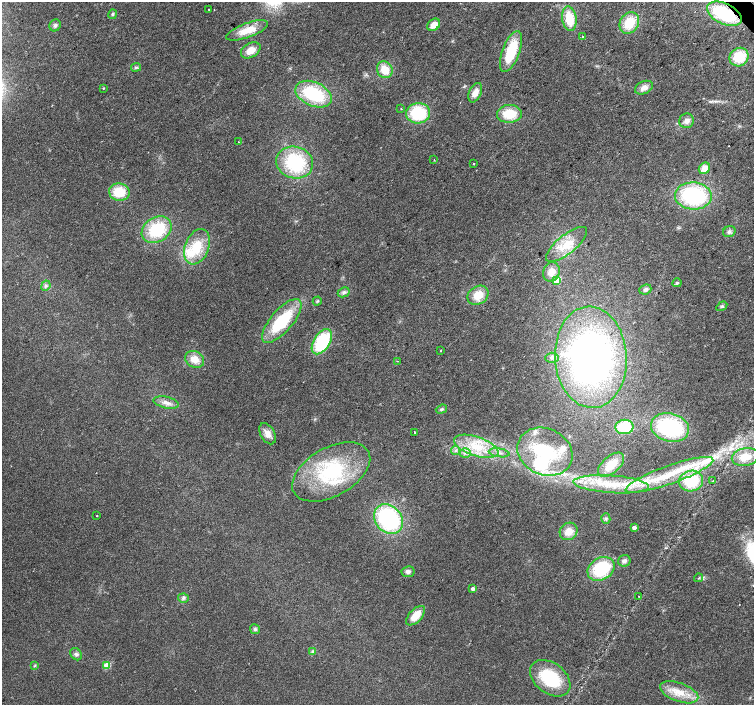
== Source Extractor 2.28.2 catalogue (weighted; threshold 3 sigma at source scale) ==
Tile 10 of 4 x 4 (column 2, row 3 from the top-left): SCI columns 1509-3011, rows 1619-3024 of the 6018 x 5985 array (HDU 1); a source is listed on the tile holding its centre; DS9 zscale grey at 2 x 2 block average (1 PNG px = mean of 2 x 2 image px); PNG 756 x 707 px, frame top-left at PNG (2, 2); each listed source drawn as its Kron ellipse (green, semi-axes under 4 px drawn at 4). Shown black and unused: <1% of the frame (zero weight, under 2 of 3 exposures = <1% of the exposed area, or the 3 px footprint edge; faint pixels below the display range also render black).
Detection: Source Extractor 2.28.2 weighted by HDU 2 'WHT'; one run over the whole footprint, this tile lists its part. Background 0.024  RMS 0.0063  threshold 0.0282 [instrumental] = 3 sigma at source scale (4.5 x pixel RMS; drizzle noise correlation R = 1.50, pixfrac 1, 0.0396/0.0396 arcsec/px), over >= 5 px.
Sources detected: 97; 4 inside a brighter object's white glare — neither listed nor drawn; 6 inside a brighter listed object's ellipse — not listed separately; the other 87 listed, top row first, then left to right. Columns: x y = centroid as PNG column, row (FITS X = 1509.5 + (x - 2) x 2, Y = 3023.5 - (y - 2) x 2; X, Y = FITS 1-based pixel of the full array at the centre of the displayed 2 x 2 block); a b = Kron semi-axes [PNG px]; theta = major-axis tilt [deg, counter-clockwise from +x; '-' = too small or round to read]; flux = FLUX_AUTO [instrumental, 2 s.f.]
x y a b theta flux
209 9 2 2 - 2.9
113 14 5 3 - 2.2
724 14 19 10 -26 110
569 18 12 7 -82 40
629 23 11 9 58 37
55 25 6 5 - 4.6
434 25 7 5 40 15
247 30 22 7 20 28
583 36 2 2 - 1.8
251 50 10 7 31 17
511 52 22 8 70 65
739 57 10 9 - 49
136 67 5 3 - 2.3
385 70 9 7 -54 25
103 88 2 2 - 1.5
644 88 9 6 25 9.8
475 93 10 6 66 12
314 94 19 12 -24 94
401 108 2 2 - 0.75
418 113 12 10 3 79
509 114 12 9 3 38
686 121 7 7 - 7.7
238 142 2 2 - 0.6
434 160 2 2 - 1.9
295 162 19 15 -15 100
474 164 2 2 - 2.7
704 168 6 5 - 15
119 192 10 8 -12 38
693 196 18 13 -2 160
157 230 16 12 32 72
729 232 6 5 - 4.6
566 244 25 9 39 32
197 247 18 12 69 45
551 272 10 8 69 14
557 280 3 3 - 33
677 283 4 3 - 2
46 286 5 4 - 3.6
645 289 6 5 - 4.9
344 292 6 4 28 4.4
478 295 11 9 33 22
317 301 4 3 - 1.8
722 306 6 3 33 2.5
282 321 27 11 49 92
322 342 14 8 58 95
441 351 3 2 - 0.7
591 357 51 36 -87 530
552 358 7 5 4 4.1
195 359 10 8 -29 21
397 361 2 2 - 0.81
166 403 13 5 -13 10
441 409 6 4 18 2.8
624 427 9 7 7 51
670 428 19 14 -15 140
415 433 2 2 - 12
267 434 11 7 -61 12
476 446 23 9 -18 44
456 450 4 4 - 3.7
545 452 28 23 -24 100
465 453 5 4 - 4.6
499 453 10 3 -9 5.2
745 457 13 9 12 30
611 465 16 8 41 28
331 472 42 24 29 130
669 475 46 9 20 81
691 481 12 10 10 65
713 481 3 2 - 0.95
611 484 37 9 -4 60
97 516 2 2 - 2.8
389 519 16 13 -51 180
606 519 5 4 - 3
634 528 3 2 - 9.5
569 531 9 8 - 15
624 561 6 5 - 4.6
601 569 14 11 31 91
408 572 6 5 - 5.1
699 578 4 3 - 2
473 589 3 2 - 6.8
638 596 2 2 - 0.72
183 598 5 4 - 3.7
416 616 12 6 47 25
255 629 5 5 - 3.4
312 651 4 3 - 2
76 654 7 5 -47 4.3
35 666 4 3 - 1.5
107 666 3 3 - 38
550 678 23 15 -37 79
679 692 20 9 -20 28
Overlapping masked pixels (flux is a lower limit): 1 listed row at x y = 724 14
Diffuse or blended objects may show on this block-average render without a row.